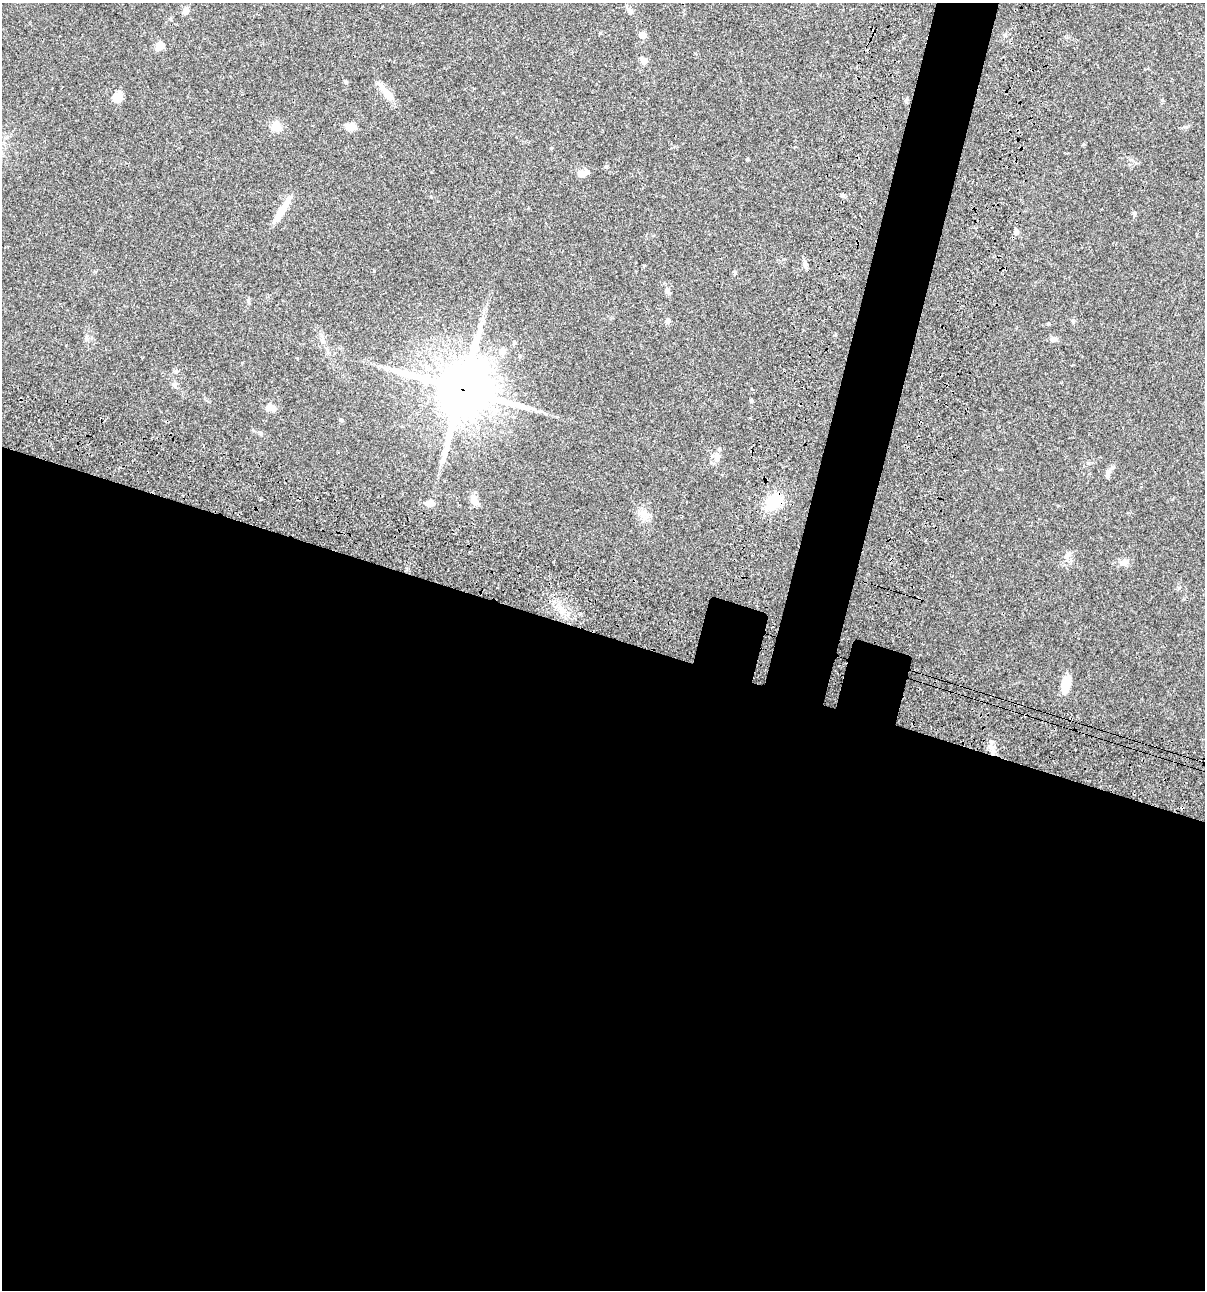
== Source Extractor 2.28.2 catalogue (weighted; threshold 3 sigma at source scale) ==
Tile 14 of 4 x 4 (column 2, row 4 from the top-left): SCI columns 1438-2640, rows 120-1407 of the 5404 x 5390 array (HDU 1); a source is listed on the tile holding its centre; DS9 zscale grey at full resolution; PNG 1207 x 1292 px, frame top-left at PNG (2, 3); no overlay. Shown black and unused: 54% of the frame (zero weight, under 3 of 4 exposures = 9% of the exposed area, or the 3 px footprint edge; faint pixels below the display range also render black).
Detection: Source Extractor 2.28.2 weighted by HDU 2 'WHT'; one run over the whole footprint, this tile lists its part. Background 0.046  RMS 0.0055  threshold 0.0249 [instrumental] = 3 sigma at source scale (4.5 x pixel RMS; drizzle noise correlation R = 1.50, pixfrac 1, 0.05/0.05 arcsec/px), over >= 5 px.
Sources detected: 38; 1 inside a brighter listed object's ellipse — not listed separately; the other 37 listed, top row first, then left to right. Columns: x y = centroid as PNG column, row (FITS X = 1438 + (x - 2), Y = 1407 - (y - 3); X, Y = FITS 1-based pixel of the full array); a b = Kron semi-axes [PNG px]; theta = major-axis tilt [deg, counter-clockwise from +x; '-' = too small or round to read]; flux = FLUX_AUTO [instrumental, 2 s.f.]
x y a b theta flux
186 11 7 6 - 3.7
630 11 12 5 -68 1.6
642 35 5 5 - 8
159 46 9 8 - 4.9
644 61 6 6 - 3
345 81 5 4 - 0.62
388 94 23 9 -55 5.9
117 97 11 8 74 6
276 126 11 9 9 4.8
351 127 12 7 -11 4.6
747 159 4 3 - 0.57
606 166 6 3 18 0.6
582 174 10 8 0 3.2
843 195 6 4 -30 0.89
281 211 33 7 57 8.7
1134 213 6 4 -75 0.81
1016 232 7 6 - 1.6
734 273 6 3 81 0.69
668 292 10 5 -68 1.5
667 321 7 6 - 1.5
86 339 6 5 - 0.96
1054 339 9 6 -2 1.6
502 351 6 6 - 5.9
462 389 19 18 - 3000
751 400 5 4 - 0.6
272 408 13 8 -21 2.9
341 420 6 4 -44 0.62
260 433 6 4 -88 0.68
717 456 12 7 -21 2.4
1108 471 13 4 45 1.7
474 501 13 7 -58 4.3
773 501 14 11 36 19
430 503 10 7 5 3
642 513 9 8 - 3.1
1067 555 7 4 19 1
1124 562 12 8 18 2.9
1065 684 17 9 75 8.9
Overlapping masked pixels (flux is a lower limit): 1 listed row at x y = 462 389
Unlisted compact peaks at least as high as the median listed source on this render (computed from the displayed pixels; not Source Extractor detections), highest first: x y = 991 742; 1048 324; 374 271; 1179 588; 1186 127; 580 613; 835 335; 248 300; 1088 463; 806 268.